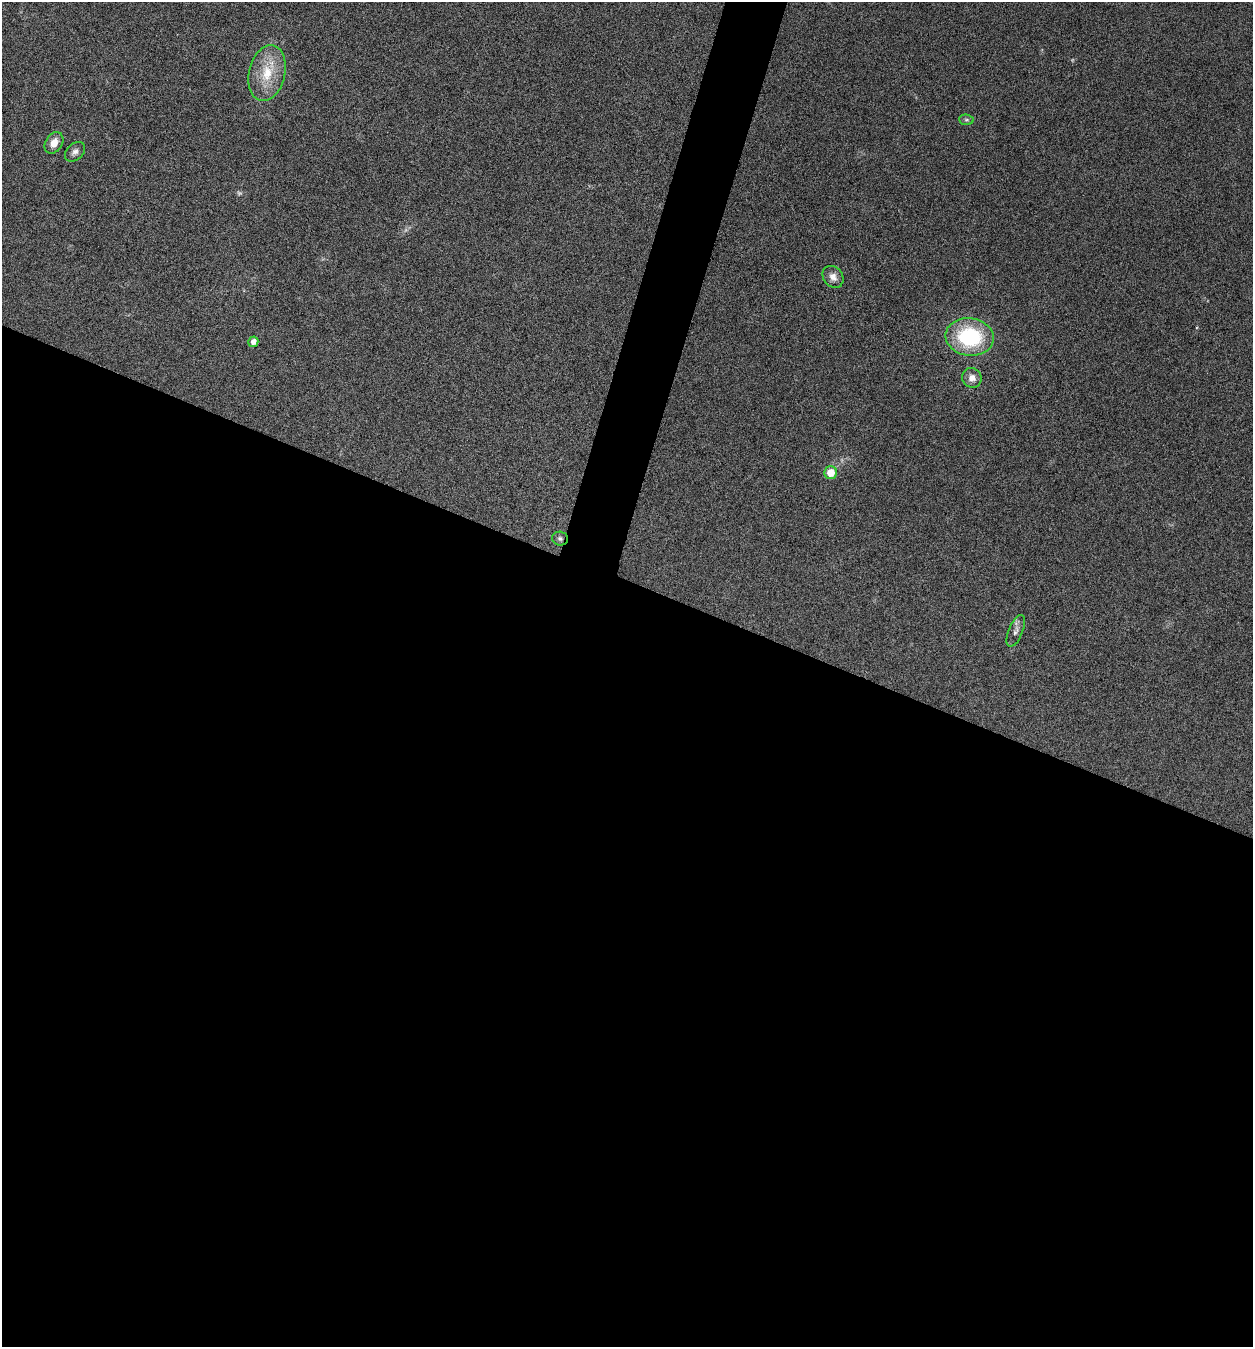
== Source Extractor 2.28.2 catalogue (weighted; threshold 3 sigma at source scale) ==
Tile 14 of 4 x 4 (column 2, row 4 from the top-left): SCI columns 1518-2768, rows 3-1347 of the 5409 x 5398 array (HDU 1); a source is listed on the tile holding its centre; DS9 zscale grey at full resolution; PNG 1255 x 1349 px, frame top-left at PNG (2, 2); each listed source drawn as its Kron ellipse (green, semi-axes under 4 px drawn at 4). Shown black and unused: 59% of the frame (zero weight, under 5 of 9 exposures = <1% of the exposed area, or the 3 px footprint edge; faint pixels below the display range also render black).
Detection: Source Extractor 2.28.2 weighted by HDU 2 'WHT'; one run over the whole footprint, this tile lists its part. Background 0.136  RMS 0.0052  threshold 0.0214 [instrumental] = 3 sigma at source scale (4.09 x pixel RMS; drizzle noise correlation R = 1.36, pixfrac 0.8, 0.05/0.05 arcsec/px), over >= 5 px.
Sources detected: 12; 1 too faint to see at this stretch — neither listed nor drawn; the other 11 listed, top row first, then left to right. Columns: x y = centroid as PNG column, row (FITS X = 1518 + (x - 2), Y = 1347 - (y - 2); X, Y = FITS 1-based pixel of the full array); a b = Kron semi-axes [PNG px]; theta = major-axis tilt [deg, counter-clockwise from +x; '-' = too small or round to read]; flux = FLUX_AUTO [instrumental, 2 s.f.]
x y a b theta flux
267 73 28 18 77 16
966 120 7 5 -6 1
54 143 11 8 57 5
75 152 11 8 43 2.2
833 277 12 9 -53 3.4
970 337 24 19 -8 42
253 342 5 5 - 2.8
972 378 10 9 - 3.5
831 473 6 6 - 8
560 539 8 7 - 1.4
1016 631 17 7 68 2.5
Overlapping masked pixels (flux is a lower limit): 1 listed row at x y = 560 539